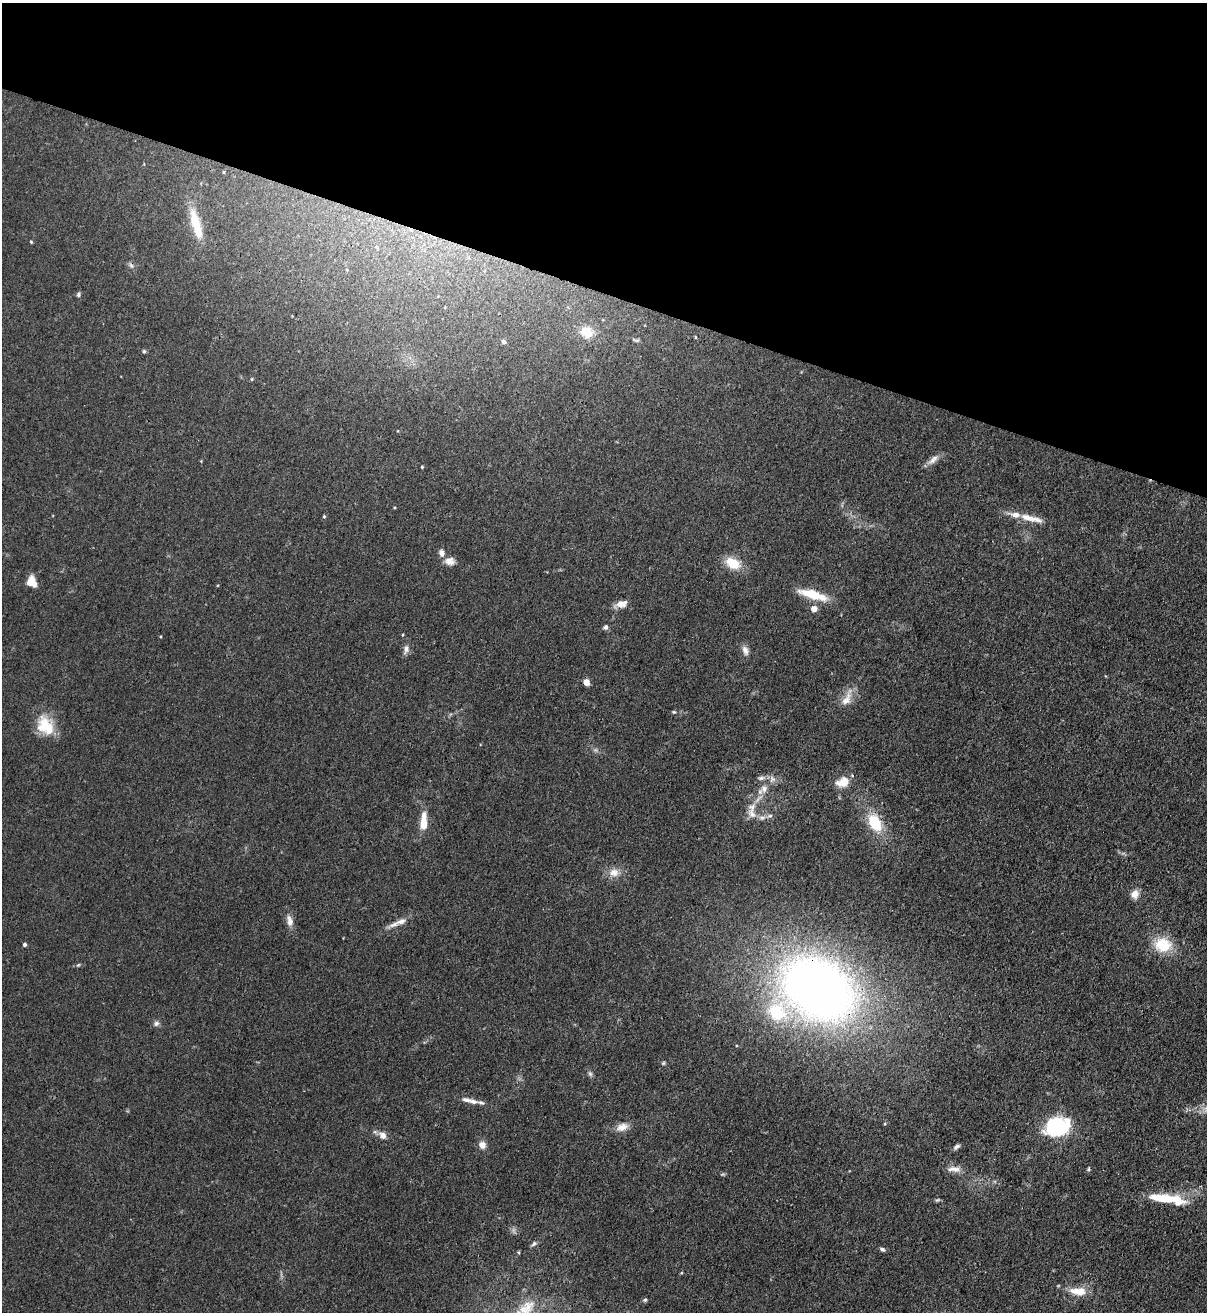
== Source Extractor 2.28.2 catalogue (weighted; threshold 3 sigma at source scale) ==
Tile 2 of 4 x 4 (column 2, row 1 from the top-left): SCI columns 1548-2752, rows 3963-5272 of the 5380 x 5306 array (HDU 1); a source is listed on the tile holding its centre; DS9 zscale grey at full resolution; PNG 1209 x 1314 px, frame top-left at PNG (2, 3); no overlay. Shown black and unused: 22% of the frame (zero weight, under 3 of 4 exposures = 7% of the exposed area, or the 3 px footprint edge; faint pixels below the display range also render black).
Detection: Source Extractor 2.28.2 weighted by HDU 2 'WHT'; one run over the whole footprint, this tile lists its part. Background 0.0233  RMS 0.0028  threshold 0.0126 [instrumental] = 3 sigma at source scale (4.5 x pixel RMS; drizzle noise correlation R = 1.50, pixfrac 1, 0.05/0.05 arcsec/px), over >= 5 px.
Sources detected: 72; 8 inside a brighter listed object's ellipse — not listed separately; the other 64 listed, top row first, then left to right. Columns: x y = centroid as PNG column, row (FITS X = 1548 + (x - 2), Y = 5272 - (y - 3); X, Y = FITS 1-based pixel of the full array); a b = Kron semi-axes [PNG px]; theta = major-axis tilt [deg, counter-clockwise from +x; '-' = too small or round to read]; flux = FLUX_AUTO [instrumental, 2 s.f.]
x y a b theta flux
223 172 5 3 - 0.27
196 224 31 9 -74 10
31 242 4 3 - 0.3
131 265 9 5 -62 0.71
78 294 7 5 69 0.52
586 332 18 14 -18 5.5
695 337 5 3 - 0.26
636 340 13 4 -18 0.72
504 342 6 4 -34 0.64
144 351 5 5 - 0.46
252 379 5 4 - 0.31
933 460 17 8 42 1.9
422 467 3 3 - 0.29
324 516 4 4 - 0.31
1031 518 34 8 -13 4.4
442 553 8 7 - 1.4
449 561 13 9 -2 2
733 563 15 10 -30 7
32 582 12 9 -66 3.6
813 595 31 8 -16 8.8
621 604 15 8 15 2.4
814 609 5 5 - 3
605 627 6 5 - 0.72
406 649 12 7 78 1.4
745 650 12 7 -71 1.6
586 682 5 4 - 4.7
847 699 27 11 66 3.8
674 712 6 4 18 0.38
45 726 26 19 -56 8.4
760 778 6 5 - 0.66
772 779 10 8 90 1.4
843 782 13 9 19 4.8
764 789 12 8 47 2
752 807 14 11 78 3
762 818 10 6 0 1.2
875 823 20 13 -59 9.9
424 824 13 8 88 4.4
614 872 14 12 0 2.8
1135 894 11 9 66 2.1
289 920 17 8 -79 2.1
394 924 22 6 22 2
24 944 4 4 - 0.64
1163 945 21 17 -10 8.9
78 965 6 4 44 0.35
818 989 70 52 -32 230
156 1023 8 6 16 0.92
663 1063 5 4 - 0.36
590 1074 7 5 -68 0.63
473 1101 15 6 -10 2
622 1127 17 9 23 2.5
1057 1128 16 12 5 47
383 1135 11 8 -45 1.8
482 1145 8 7 - 2
956 1147 9 5 36 0.77
953 1169 19 7 -3 2
1088 1169 6 4 64 0.41
1161 1198 37 11 -5 8.4
937 1200 7 3 36 0.34
534 1243 8 6 40 0.74
882 1249 7 5 -30 0.58
519 1252 5 3 - 0.3
681 1273 5 3 - 0.25
1078 1291 21 9 -3 4.9
645 1300 6 5 - 0.45
Overlapping masked pixels (flux is a lower limit): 1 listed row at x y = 818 989